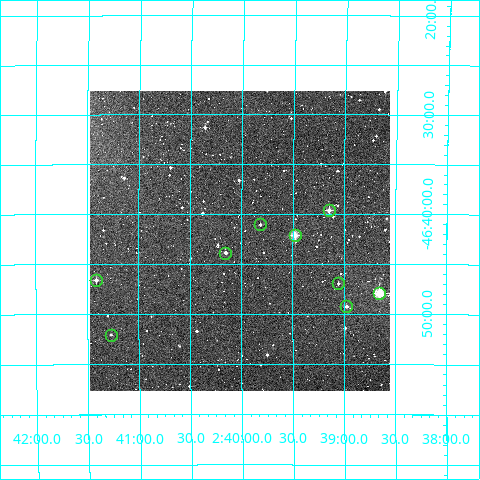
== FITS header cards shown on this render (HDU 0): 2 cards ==
NAXIS1  =                  300
NAXIS2  =                  300

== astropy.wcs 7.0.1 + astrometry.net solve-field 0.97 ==
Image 300 x 300 px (HDU 0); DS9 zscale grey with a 90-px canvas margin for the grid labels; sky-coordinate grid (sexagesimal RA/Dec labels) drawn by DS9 from the SOLVED WCS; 9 Tycho-2 reference stars matched to detected sources circled (green)
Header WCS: RA---TAN/DEC--TAN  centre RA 02:40:01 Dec -46:43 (40.00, -46.71 deg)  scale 6 arcsec/px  FOV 30.0' x 30.0'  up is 0 deg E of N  parity normal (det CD < 0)
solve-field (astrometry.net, Tycho-2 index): VERIFIED the header's WCS against the Tycho-2 star catalogue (verified at 2 index scales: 8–9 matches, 0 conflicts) and refined it, rather than solving blind
Solved WCS: RA---TAN-SIP/DEC--TAN-SIP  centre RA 02:40:01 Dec -46:43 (40.00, -46.71 deg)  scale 6.01 arcsec/px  FOV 30.0' x 30.1'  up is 0 deg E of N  parity normal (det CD < 0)
The solver's refit moves the header's centre by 2.3 arcsec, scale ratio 1.001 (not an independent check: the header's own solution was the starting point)
Tycho-2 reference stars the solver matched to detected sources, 9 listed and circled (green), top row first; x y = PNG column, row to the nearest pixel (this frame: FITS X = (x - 90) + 1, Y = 300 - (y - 91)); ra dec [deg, ICRS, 3 dp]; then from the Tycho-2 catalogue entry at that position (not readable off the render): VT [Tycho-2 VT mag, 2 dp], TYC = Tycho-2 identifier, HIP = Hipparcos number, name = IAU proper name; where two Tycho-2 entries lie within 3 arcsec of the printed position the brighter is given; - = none
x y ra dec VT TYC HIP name
329 210 39.787 -46.660 10.80 8050-517-1 - -
260 224 39.953 -46.685 12.08 8050-548-1 - -
295 235 39.870 -46.703 9.68 8050-67-1 - -
225 253 40.038 -46.732 11.75 8050-130-1 - -
96 280 40.353 -46.777 11.75 8050-828-1 - -
338 283 39.763 -46.783 12.46 8050-235-1 - -
379 293 39.663 -46.799 9.47 8050-391-1 - -
346 306 39.743 -46.821 11.33 8050-442-1 - -
111 335 40.318 -46.868 12.50 8050-747-1 - -